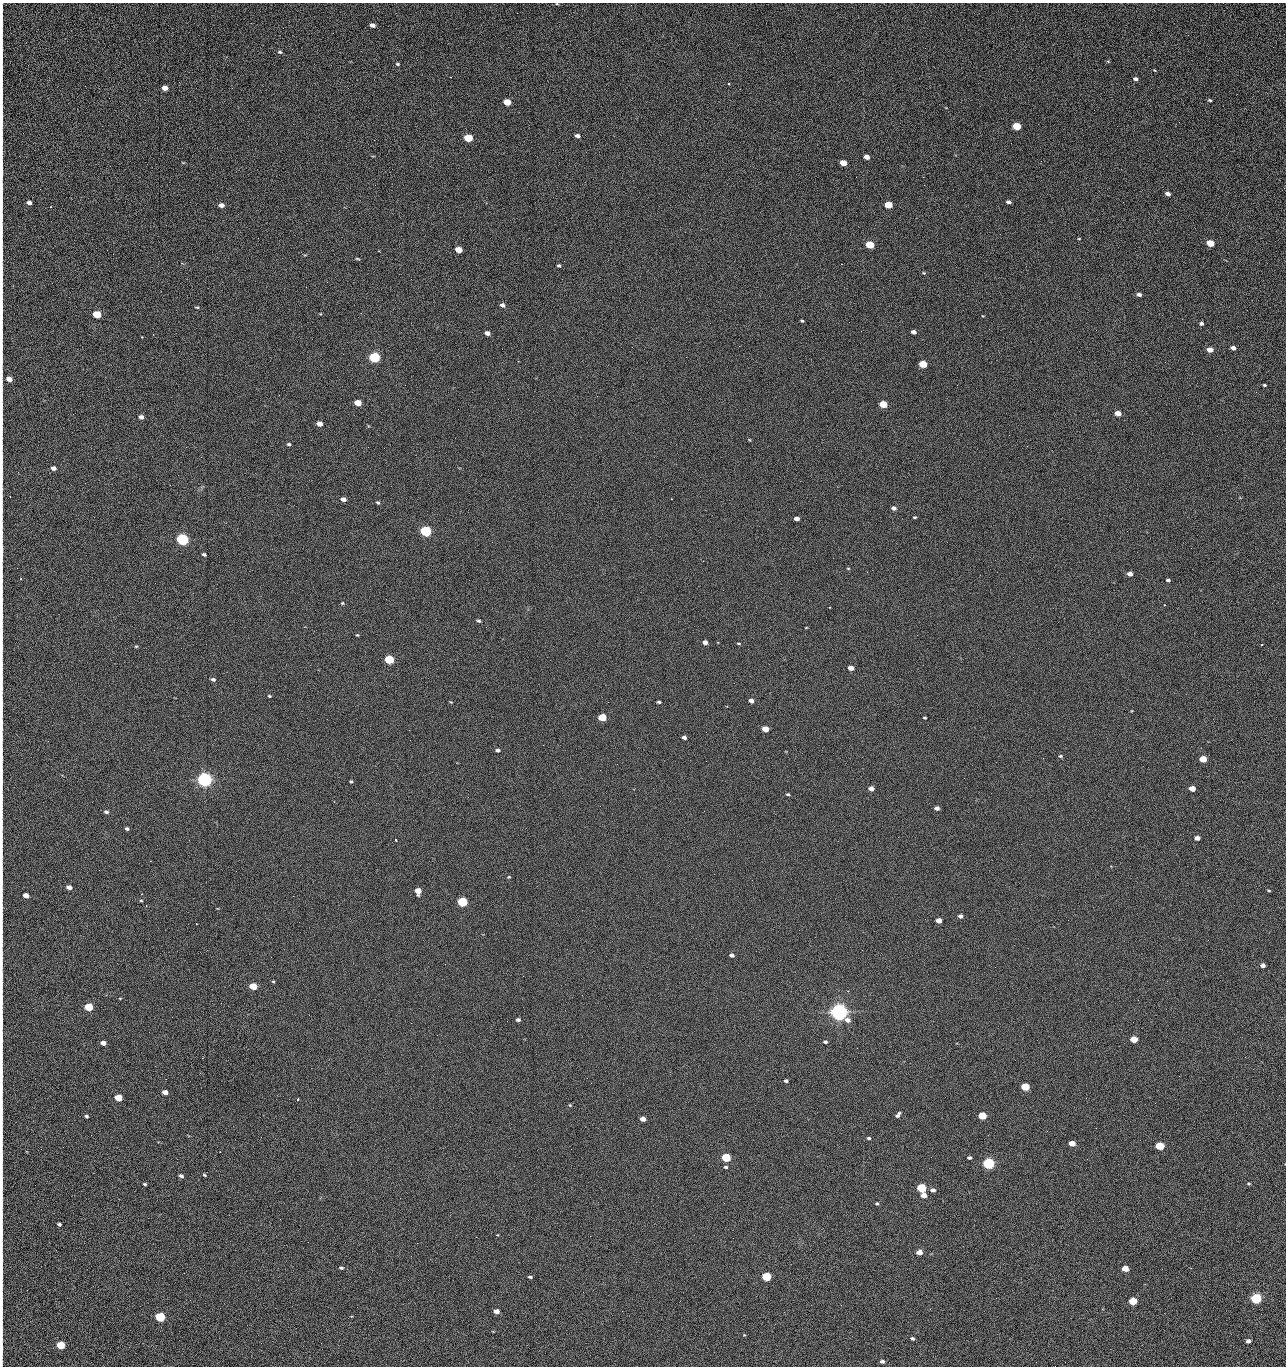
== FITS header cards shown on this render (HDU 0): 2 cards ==
NAXIS1  =                 1284 /fastest changing axis
NAXIS2  =                 1364 /next to fastest changing axis

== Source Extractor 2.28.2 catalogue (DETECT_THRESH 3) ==
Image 1284 x 1364 px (HDU 0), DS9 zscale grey, 1 PNG px = 1 image px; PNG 1288 x 1368 px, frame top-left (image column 1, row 1364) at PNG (2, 3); no overlay
Background 124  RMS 15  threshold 43.5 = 3 sigma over >= 5 px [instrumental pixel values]
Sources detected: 231; all 231 listed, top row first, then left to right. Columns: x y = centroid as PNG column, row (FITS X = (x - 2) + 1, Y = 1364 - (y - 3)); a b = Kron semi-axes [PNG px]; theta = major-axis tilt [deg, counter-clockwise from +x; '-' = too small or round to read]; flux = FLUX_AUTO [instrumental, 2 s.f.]
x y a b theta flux
557 4 4 2 - 7.7e+02
2 8 14 2 90 1.8e+03
372 25 5 4 - 4.9e+03
1188 35 2 2 - 1.1e+03
2 50 33 2 90 6.3e+03
280 52 5 4 - 1.7e+03
1108 61 5 4 - 9.9e+02
398 64 6 4 -15 1.4e+03
1154 70 4 3 - 7.4e+02
1136 79 5 4 - 2.7e+03
729 84 3 3 - 9.2e+02
165 88 5 4 - 8.7e+03
1210 100 4 3 - 1.2e+03
507 102 5 4 - 2.3e+04
2 117 23 2 90 3.8e+03
1179 122 3 2 - 1.1e+03
1017 126 5 4 - 4.4e+04
577 136 5 4 - 3.4e+03
468 138 5 4 - 5.4e+04
2 142 11 2 90 1.8e+03
867 157 5 4 - 6.5e+03
1041 161 2 2 - 1.9e+03
843 163 5 4 - 1.6e+04
2 171 17 2 90 2.4e+03
856 177 2 2 - 2.2e+03
923 177 2 2 - 1.8e+04
1168 194 5 3 - 3.9e+03
1009 202 5 3 - 2.7e+03
1123 202 2 2 - 8.1e+02
29 203 4 4 - 4.7e+03
2 204 14 2 90 2.6e+03
221 205 5 4 - 6.1e+03
888 205 5 4 - 2.9e+04
51 207 3 2 - 6.2e+02
1079 239 4 2 - 7.2e+02
1210 243 5 4 - 2.5e+04
870 245 5 4 - 4.1e+04
459 250 5 4 - 2.0e+04
2 253 12 2 90 1.6e+03
357 259 7 3 -9 1.1e+03
841 264 2 2 - 2.7e+04
559 266 4 3 - 1.5e+03
2 270 10 2 90 1.8e+03
924 273 4 3 - 8.8e+02
306 287 3 2 - 7.4e+02
1139 294 5 4 - 3.0e+03
502 305 5 4 - 3.2e+03
2 307 22 2 90 3.3e+03
197 307 5 3 - 1.1e+03
97 314 5 4 - 5.2e+04
802 321 4 3 - 1.2e+03
849 322 2 2 - 5.2e+02
710 323 2 2 - 3.3e+03
1201 324 4 4 - 2.0e+03
1096 330 3 2 - 7.4e+02
913 332 5 4 - 3.8e+03
487 333 5 4 - 5.2e+03
141 337 3 2 - 1.3e+03
2 346 11 2 90 1.9e+03
739 346 2 2 - 5.0e+02
1233 348 4 4 - 4.3e+03
1210 350 5 4 - 1.0e+04
374 357 5 5 - 1.6e+05
923 364 5 4 - 4.0e+04
9 379 5 4 - 1.1e+04
1264 385 4 3 - 1.2e+03
1256 392 3 2 - 1.6e+03
358 403 5 4 - 2.0e+04
883 404 5 4 - 3.4e+04
1118 413 5 4 - 1.0e+04
141 417 5 4 - 4.9e+03
2 421 9 2 90 1.3e+03
319 424 5 4 - 9.5e+03
1009 435 2 2 - 3.5e+03
750 440 5 3 - 7.9e+02
289 444 4 3 - 1.6e+03
1027 446 2 2 - 5.8e+02
186 447 2 2 - 3.3e+03
53 468 4 4 - 5.8e+03
2 472 11 2 90 2.0e+03
85 483 2 2 - 8.5e+02
10 496 2 2 - 5.2e+02
343 499 5 4 - 5.3e+03
378 502 5 4 - 1.6e+03
894 508 5 4 - 3.5e+03
779 509 2 2 - 5.2e+02
915 517 4 3 - 1.1e+03
796 519 5 4 - 4.8e+03
426 531 5 4 - 2.0e+05
182 539 5 5 - 3.2e+05
492 542 2 2 - 2.7e+03
2 550 19 3 89 4.0e+03
204 554 4 3 - 1.8e+03
848 568 5 3 - 8.3e+02
1130 574 5 4 - 5.4e+03
1168 580 4 3 - 1.9e+03
342 603 5 4 - 1.2e+03
1164 605 3 2 - 5.4e+02
2 617 12 2 90 1.7e+03
479 621 4 3 - 1.6e+03
806 627 4 2 - 6.7e+02
357 635 4 3 - 9.1e+02
705 642 4 4 - 5.2e+03
739 643 5 3 - 1.0e+03
1261 645 2 2 - 6.5e+03
136 646 4 4 - 1.1e+03
2 647 14 2 90 2.5e+03
389 660 5 4 - 9.0e+04
851 668 5 4 - 7.3e+03
213 679 5 4 - 2.3e+03
269 696 4 3 - 1.2e+03
751 701 5 4 - 4.1e+03
451 702 4 3 - 8.3e+02
659 702 4 3 - 1.5e+03
2 703 11 2 90 1.8e+03
602 717 5 4 - 4.9e+04
925 718 3 2 - 1.0e+03
765 729 5 4 - 1.5e+04
706 732 3 2 - 6.9e+02
684 737 4 4 - 3.5e+03
543 745 2 2 - 3.2e+03
498 750 4 3 - 2.5e+03
1060 756 5 4 - 1.3e+03
2 758 9 2 90 1.5e+03
1203 759 5 4 - 2.7e+04
706 761 2 2 - 2.1e+03
617 764 2 2 - 2.7e+03
204 780 6 5 - 6.9e+05
351 781 3 3 - 1.2e+03
2 782 9 2 90 1.5e+03
871 789 5 4 - 6.0e+03
1192 789 5 4 - 1.3e+04
788 794 4 3 - 1.4e+03
2 797 14 2 90 2.1e+03
937 808 4 4 - 4.0e+03
106 812 5 4 - 2.1e+03
127 829 4 3 - 2.0e+03
1197 838 5 4 - 6.1e+03
396 840 3 2 - 9.3e+02
1111 866 3 3 - 6.3e+02
509 877 4 4 - 1.0e+03
2 882 9 2 90 1.6e+03
69 887 5 4 - 5.6e+03
1269 890 5 2 - 1.0e+03
418 891 5 5 - 1.3e+04
141 894 2 2 - 4.8e+02
26 895 5 4 - 9.7e+03
141 901 4 3 - 9.5e+02
462 902 5 4 - 1.3e+05
146 906 3 2 - 6.3e+02
960 916 4 4 - 3.0e+03
939 920 5 4 - 9.6e+03
732 955 4 3 - 3.3e+03
1263 965 4 4 - 4.2e+03
523 976 2 2 - 2.0e+03
273 981 4 3 - 9.9e+02
253 986 5 4 - 3.3e+04
120 998 4 3 - 7.5e+02
2 1002 10 2 90 1.5e+03
89 1007 5 4 - 5.4e+04
839 1012 6 5 - 1.0e+06
518 1020 4 3 - 2.1e+03
411 1023 2 2 - 5.5e+03
1134 1039 5 4 - 2.9e+04
825 1042 5 4 - 2.1e+03
103 1043 5 4 - 6.3e+03
857 1048 2 2 - 1.4e+03
1245 1057 2 2 - 1.9e+03
202 1058 3 2 - 1.9e+03
1179 1076 2 2 - 2.6e+03
786 1081 4 3 - 2.2e+03
1025 1087 5 4 - 4.8e+04
165 1092 5 4 - 7.3e+03
118 1098 5 4 - 3.1e+04
298 1099 3 3 - 9.0e+02
1155 1103 2 2 - 8.8e+02
570 1105 4 3 - 9.5e+02
2 1110 16 2 90 3.1e+03
729 1112 2 2 - 9.7e+02
898 1115 7 4 49 2.8e+03
86 1116 4 3 - 1.9e+03
982 1116 5 4 - 4.4e+04
643 1119 5 4 - 8.8e+03
1096 1128 2 2 - 4.5e+02
91 1135 2 2 - 2.5e+03
869 1138 4 4 - 1.9e+03
1072 1143 5 4 - 1.7e+04
1160 1146 5 4 - 5.8e+04
571 1149 2 2 - 8.4e+02
2 1157 15 2 90 2.4e+03
726 1157 5 4 - 7.9e+04
969 1158 4 3 - 2.0e+03
988 1163 5 5 - 2.7e+05
725 1167 5 3 - 1.5e+03
204 1175 5 3 - 1.2e+03
181 1176 4 4 - 2.6e+03
145 1184 4 3 - 1.3e+03
1249 1184 5 3 - 1.1e+03
921 1188 5 4 - 8.5e+04
933 1190 5 4 - 3.7e+03
924 1195 5 4 - 9.7e+03
2 1201 21 2 90 3.8e+03
877 1204 4 4 - 1.5e+03
280 1219 2 2 - 2.1e+03
59 1224 4 3 - 2.2e+03
2 1232 13 2 90 2.1e+03
476 1237 2 2 - 7.2e+03
308 1242 2 2 - 1.8e+03
417 1243 2 2 - 5.4e+03
919 1252 5 4 - 9.0e+03
341 1268 6 4 -16 1.7e+03
1191 1268 2 2 - 5.0e+02
1125 1269 5 4 - 1.4e+04
2 1271 19 2 90 3.5e+03
530 1277 4 3 - 1.5e+03
766 1277 5 4 - 8.1e+04
583 1292 2 2 - 5.0e+02
996 1298 2 2 - 2.8e+03
1256 1298 5 4 - 1.9e+05
2 1301 13 2 90 1.7e+03
1133 1301 5 4 - 4.6e+04
496 1311 5 4 - 7.7e+03
622 1311 3 2 - 8.7e+02
160 1317 5 5 - 1.0e+05
912 1338 5 4 - 2.0e+03
1248 1341 4 4 - 3.8e+03
321 1343 2 2 - 5.3e+02
61 1345 5 4 - 5.5e+04
2 1348 13 2 90 2.1e+03
882 1361 5 4 - 3.4e+03
1055 1366 2 2 - 2.0e+03
At the frame edge (FLAGS 8, measured only in part): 30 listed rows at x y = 557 4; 2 8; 2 50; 2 117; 2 142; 2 171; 2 204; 2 253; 2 270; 2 307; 2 346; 2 421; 2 472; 2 550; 2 617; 2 647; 2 703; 2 758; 2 782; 2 797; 2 882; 2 1002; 2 1110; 2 1157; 2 1201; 2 1232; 2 1271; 2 1301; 2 1348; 1055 1366

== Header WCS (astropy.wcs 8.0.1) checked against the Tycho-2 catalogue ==
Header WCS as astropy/WCSLIB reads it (CRVAL/CRPIX/CD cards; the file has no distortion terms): RA---TAN/DEC--TAN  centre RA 15:41:41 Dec +51:59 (235.42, +51.98 deg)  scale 1.26 arcsec/px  FOV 26.9' x 28.5'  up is +92 deg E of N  parity flipped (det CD > 0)
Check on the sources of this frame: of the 60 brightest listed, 11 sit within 2.0 arcsec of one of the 12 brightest Tycho-2 stars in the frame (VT <= 12.29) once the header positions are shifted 0.62 arcsec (0.45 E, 0.43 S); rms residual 1.02 arcsec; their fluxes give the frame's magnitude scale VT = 24.55 - 2.5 log10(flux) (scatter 0.17 mag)
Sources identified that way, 11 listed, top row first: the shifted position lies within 2.0 arcsec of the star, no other Tycho-2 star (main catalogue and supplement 1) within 4.0 arcsec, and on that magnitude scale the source's flux lands within +1.5 / -3 mag of the star's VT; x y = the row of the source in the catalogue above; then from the Tycho-2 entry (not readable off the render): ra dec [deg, ICRS J2000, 3 dp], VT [Tycho-2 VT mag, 2 dp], TYC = Tycho-2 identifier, HIP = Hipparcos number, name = IAU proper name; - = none
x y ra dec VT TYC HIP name
374 357 235.614 +52.064 11.61 3489-1132-1 - -
426 531 235.514 +52.049 11.19 3489-1407-1 - -
182 539 235.515 +52.133 11.12 3489-1380-1 - -
204 780 235.378 +52.130 9.31 3489-1322-1 76850 -
462 902 235.303 +52.042 11.52 3489-958-1 - -
839 1012 235.232 +51.912 9.59 3489-824-1 - -
988 1163 235.143 +51.862 10.97 3489-1016-1 - -
921 1188 235.131 +51.886 12.29 3489-908-1 - -
766 1277 235.084 +51.941 11.45 3489-1346-1 - -
1256 1298 235.062 +51.771 11.53 3489-1453-1 - -
160 1317 235.075 +52.152 11.74 3489-912-1 - -